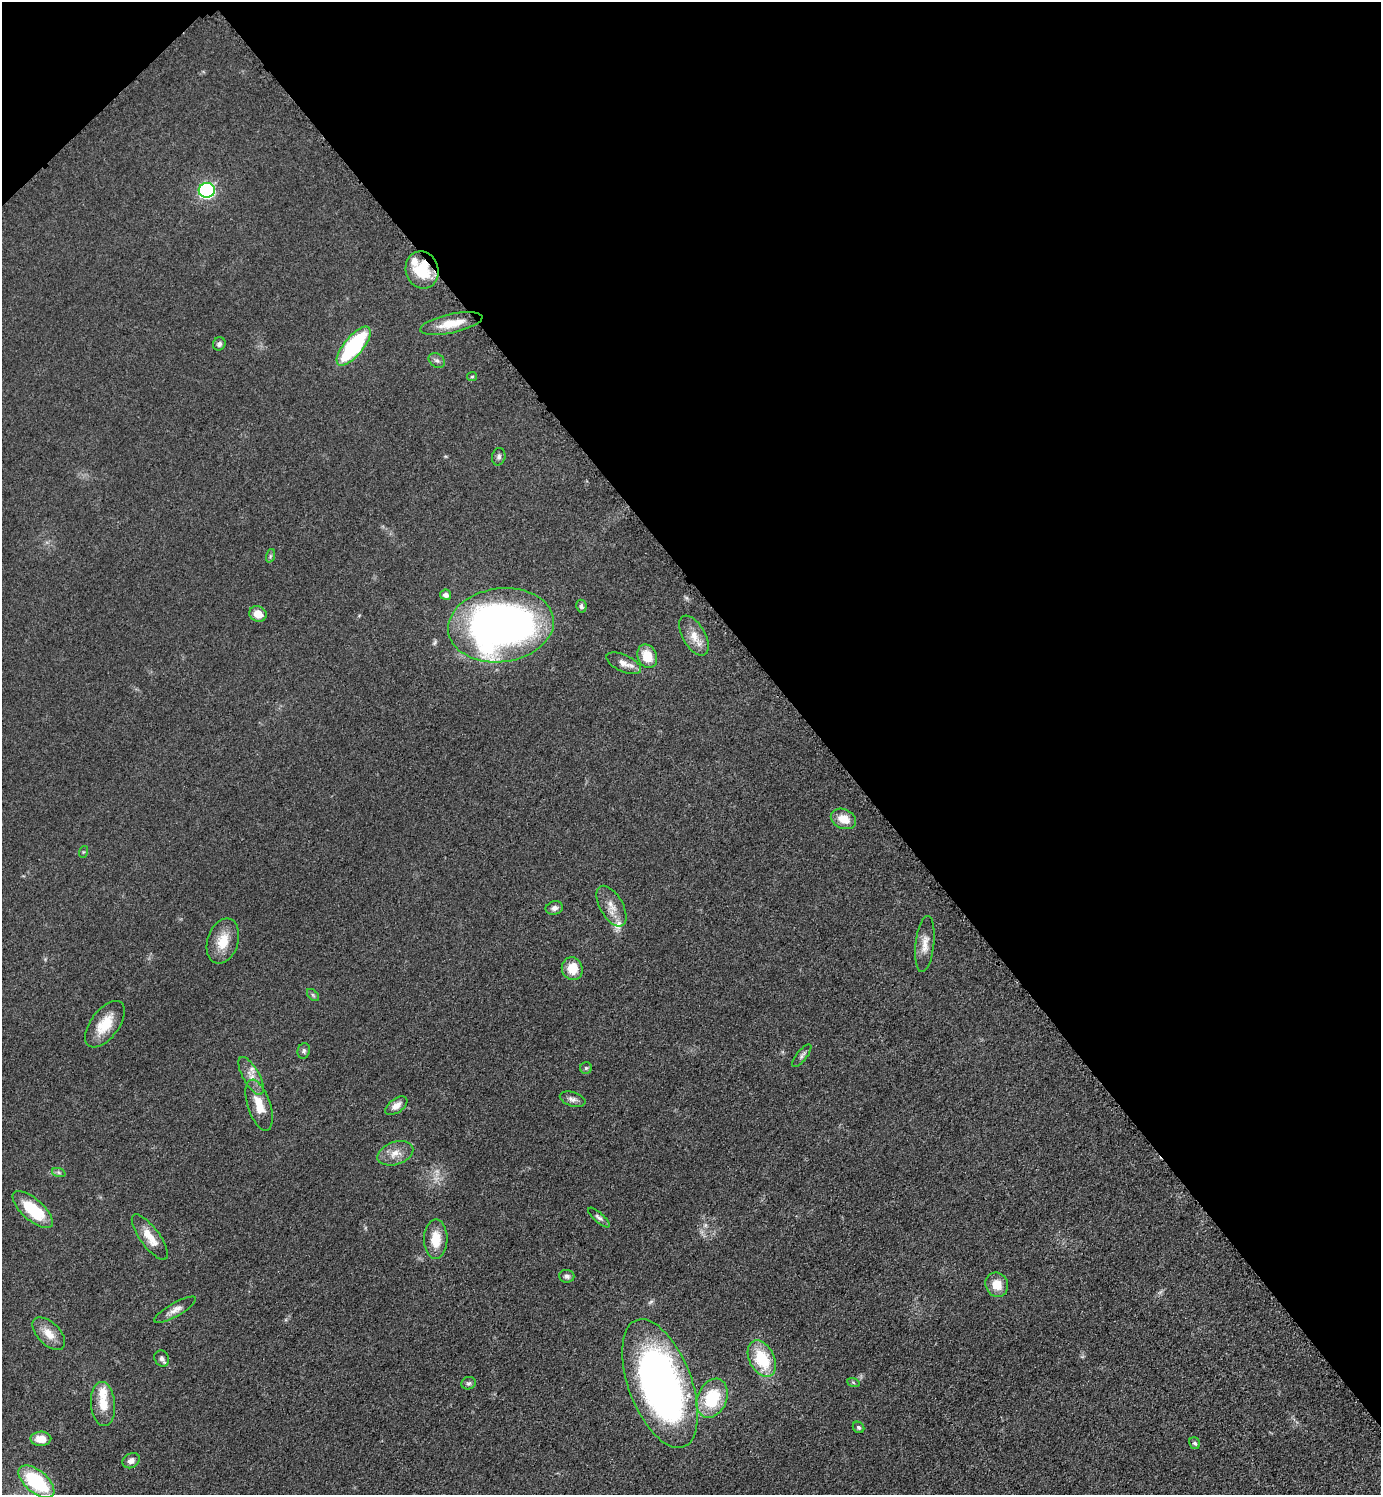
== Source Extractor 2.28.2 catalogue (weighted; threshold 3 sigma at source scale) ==
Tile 3 of 4 x 4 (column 3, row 1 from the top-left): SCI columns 2967-4345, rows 4492-5984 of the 6030 x 6036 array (HDU 1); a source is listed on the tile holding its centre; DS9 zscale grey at full resolution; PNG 1383 x 1497 px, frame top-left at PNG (2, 2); each listed source drawn as its Kron ellipse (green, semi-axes under 4 px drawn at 4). Shown black and unused: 41% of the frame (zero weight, under 3 of 5 exposures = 3% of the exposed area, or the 3 px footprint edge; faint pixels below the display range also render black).
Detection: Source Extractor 2.28.2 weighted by HDU 2 'WHT'; one run over the whole footprint, this tile lists its part. Background 0.0488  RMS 0.0059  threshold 0.0263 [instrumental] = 3 sigma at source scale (4.5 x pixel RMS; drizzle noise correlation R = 1.50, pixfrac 1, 0.05/0.05 arcsec/px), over >= 5 px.
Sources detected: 59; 1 too faint to see at this stretch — neither listed nor drawn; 4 inside a brighter listed object's ellipse — not listed separately; the other 54 listed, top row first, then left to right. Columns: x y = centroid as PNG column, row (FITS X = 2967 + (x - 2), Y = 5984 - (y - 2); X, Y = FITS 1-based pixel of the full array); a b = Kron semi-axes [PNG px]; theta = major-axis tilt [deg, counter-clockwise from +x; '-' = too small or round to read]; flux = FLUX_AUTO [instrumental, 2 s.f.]
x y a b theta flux
207 190 8 7 - 120
422 270 19 16 -72 21
451 323 32 9 12 12
219 344 7 6 - 1.8
354 346 24 9 51 62
437 360 8 6 -35 1.7
472 377 5 4 - 0.75
499 457 9 6 77 1.8
270 556 7 4 71 0.99
446 595 5 5 - 2.6
581 606 6 5 - 1.4
258 614 9 7 -19 6.9
501 625 53 37 7 330
694 636 22 11 -60 8.4
647 656 12 9 -66 12
624 663 19 8 -24 4.8
843 819 13 9 -24 8.2
83 852 6 4 71 0.65
611 906 22 11 -60 7.3
554 908 9 6 13 2.2
223 941 23 15 72 12
925 944 28 9 84 6.9
572 969 11 10 - 10
313 995 7 4 -45 1
105 1024 27 14 53 14
304 1051 8 6 74 1.5
802 1056 14 5 51 1.9
586 1068 6 6 - 1
251 1076 21 8 -61 5.4
573 1099 13 7 -17 2.8
259 1105 26 11 -72 11
396 1106 13 7 36 4.2
395 1153 18 11 18 6.8
59 1173 7 4 -19 1.1
33 1210 25 10 -41 26
599 1217 14 5 -41 1.9
150 1237 27 9 -53 9.2
436 1239 19 11 89 11
567 1276 7 6 - 2
997 1285 12 11 - 8.5
175 1310 23 6 30 4.4
49 1334 20 11 -45 8.1
162 1358 8 7 - 2.4
762 1359 19 12 -63 25
853 1382 6 4 -20 0.89
469 1383 7 6 - 1.5
660 1384 68 31 -69 310
712 1398 20 14 66 28
103 1404 22 12 -85 11
858 1427 6 5 - 1.4
41 1439 10 7 2 7.6
1195 1443 6 5 - 1.4
131 1461 9 7 31 3.2
36 1482 21 11 -40 43
Overlapping masked pixels (flux is a lower limit): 1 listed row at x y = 422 270